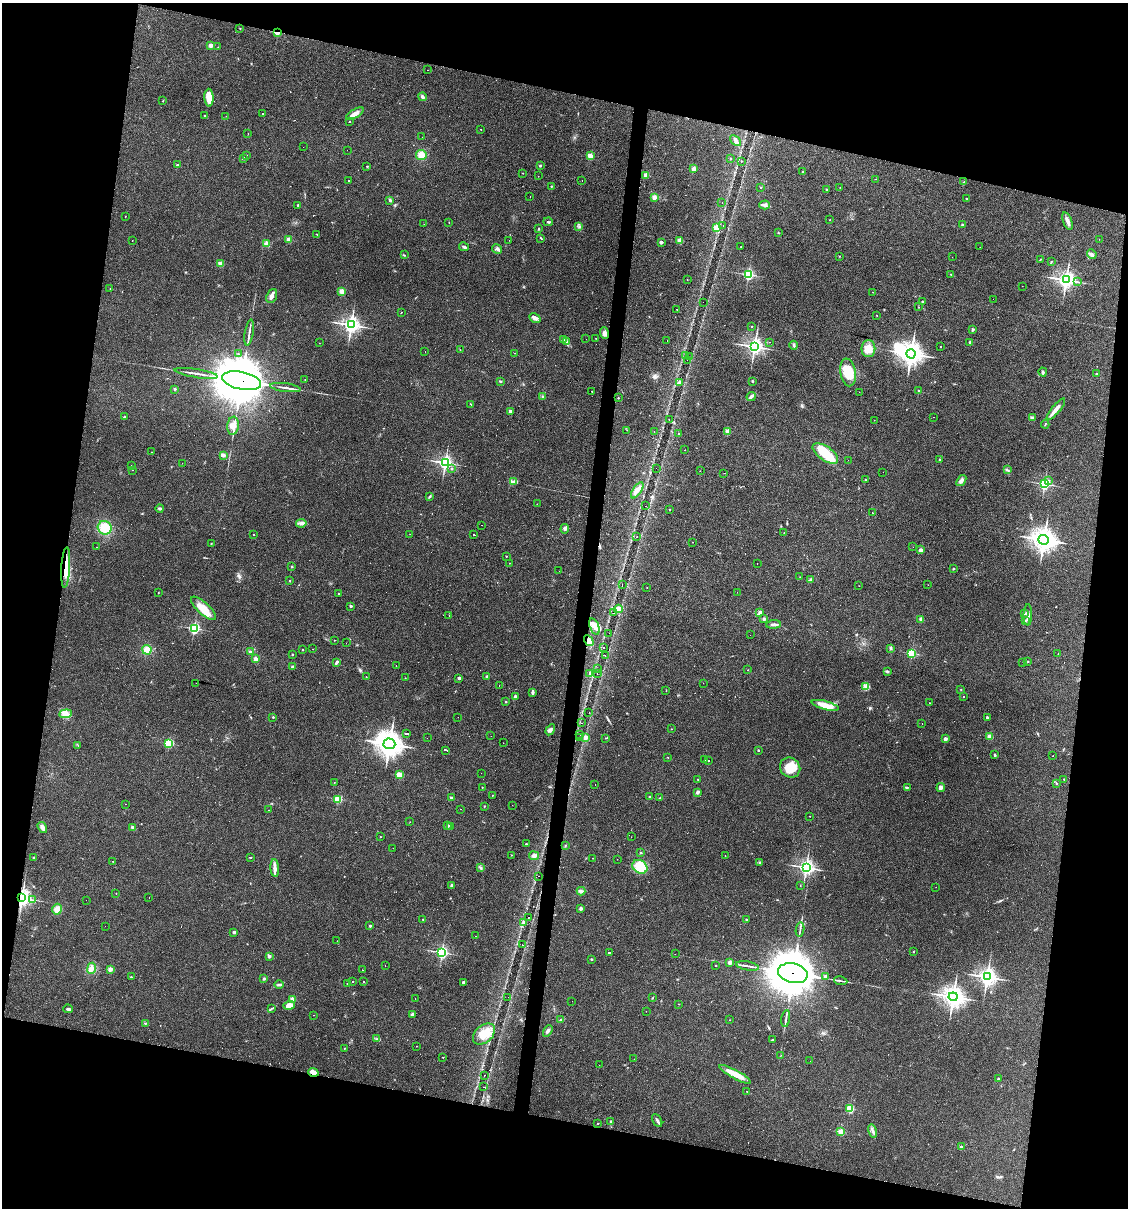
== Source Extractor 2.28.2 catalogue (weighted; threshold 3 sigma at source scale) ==
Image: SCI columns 113-4616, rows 1-4824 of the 4845 x 4824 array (HDU 1 of 3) = the unmasked area's bounding box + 8 px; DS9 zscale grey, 4 x 4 block average (1 PNG px = mean of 4 x 4 image px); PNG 1130 x 1210 px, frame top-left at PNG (2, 3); each listed source drawn as its Kron ellipse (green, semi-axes under 4 px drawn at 4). Shown black and unused: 25% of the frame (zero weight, under 3 of 4 exposures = <1% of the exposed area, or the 3 px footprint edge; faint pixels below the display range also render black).
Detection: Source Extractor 2.28.2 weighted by HDU 2 'WHT'. Background 0.0911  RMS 0.0055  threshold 0.0247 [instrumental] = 3 sigma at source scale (4.5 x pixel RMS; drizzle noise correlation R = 1.50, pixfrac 1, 0.05/0.05 arcsec/px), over >= 5 px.
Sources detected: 514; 3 too faint to see at this stretch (4 x 4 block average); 3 inside a brighter object's white glare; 51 cosmic-ray / hot-pixel residue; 1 long thin detection or spike segment (spike, bleed or trail) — neither listed nor drawn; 4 coinciding with a brighter row at this scale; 18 inside a brighter listed object's ellipse — not listed separately; the other 434 listed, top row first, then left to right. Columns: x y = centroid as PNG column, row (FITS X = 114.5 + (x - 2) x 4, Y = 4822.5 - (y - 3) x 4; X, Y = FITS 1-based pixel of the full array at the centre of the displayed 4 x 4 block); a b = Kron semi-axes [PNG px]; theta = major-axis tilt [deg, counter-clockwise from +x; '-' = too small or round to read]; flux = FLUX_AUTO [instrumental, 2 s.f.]
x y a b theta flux
240 28 2 2 - 2.9
277 33 2 2 - 45
211 45 2 2 - 70
218 47 2 2 - 2.1
427 70 2 2 - 2.5
422 97 4 3 - 8.5
209 98 9 4 -87 49
163 101 2 2 - 2.7
263 114 2 2 - 120
355 114 10 4 30 23
205 116 2 2 - 1.4
226 116 2 2 - 0.97
349 122 2 2 - 54
481 129 2 2 - 2.3
248 133 2 2 - 0.84
422 137 2 2 - 0.56
735 141 6 2 -42 7.2
303 147 2 2 - 0.36
347 150 2 2 - 0.51
421 155 5 5 - 30
247 156 2 2 - 1.1
590 156 2 2 - 120
243 158 2 2 - 20
730 159 2 2 - 5
741 161 2 2 - 2.4
177 165 2 2 - 14
367 166 2 2 - 4.6
540 166 2 2 - 3.5
694 169 2 2 - 71
802 172 2 2 - 3.7
523 173 2 2 - 2.4
646 175 2 2 - 67
538 176 2 2 - 1.4
876 179 2 2 - 0.88
582 180 2 2 - 1.1
349 181 2 2 - 2.6
964 182 2 2 - 1.8
551 186 2 2 - 2.1
761 187 2 2 - 1.3
840 187 2 2 - 0.87
827 189 2 2 - 8.9
530 197 2 2 - 0.94
654 197 2 2 - 74
966 199 2 2 - 6
390 200 3 2 - 6.3
722 203 2 2 - 0.83
298 205 2 2 - 2
765 205 5 4 - 9.7
125 216 2 2 - 1.7
830 220 2 2 - 3.1
1067 221 9 3 -70 18
548 222 5 2 - 3.9
449 223 2 2 - 0.78
424 224 2 2 - 0.42
963 225 2 2 - 21
579 226 2 2 - 2.5
723 226 2 2 - 1.9
717 228 2 2 - 200
539 229 3 2 - 2.6
778 232 2 2 - 1
317 234 2 2 - 1.3
541 238 3 2 - 2.5
289 239 2 2 - 74
1099 239 2 2 - 0.48
132 240 2 2 - 0.63
509 240 2 2 - 0.41
679 240 2 2 - 100
661 242 2 2 - 33
266 244 4 3 - 6.7
464 247 5 2 - 6.4
741 247 2 2 - 0.82
980 247 2 2 - 0.73
497 249 5 3 - 8.3
1092 254 5 3 - 9.7
404 255 2 2 - 2.5
839 256 2 2 - 1.1
952 257 2 2 - 0.41
1040 259 3 2 - 1.9
1051 262 3 2 - 2
220 264 2 2 - 90
748 274 2 2 - 550
951 274 2 2 - 1.8
687 279 2 2 - 0.8
1066 280 3 3 - 1300
1078 282 2 2 - 1.4
1022 286 2 2 - 0.59
110 289 2 2 - 0.82
342 291 2 2 - 120
873 292 2 2 - 0.9
272 296 7 5 68 12
993 299 2 2 - 2.7
703 302 2 2 - 1.3
922 302 3 2 - 1.9
919 307 2 2 - 0.77
677 309 2 2 - 58
401 312 2 2 - 1.2
877 316 2 2 - 1.4
535 318 6 3 -32 12
351 325 3 3 - 1300
752 327 2 2 - 6.1
973 330 3 3 - 3.7
249 333 13 2 80 11
605 333 6 3 -71 18
596 338 2 2 - 0.73
586 339 2 2 - 0.54
564 340 3 3 - 4.9
667 341 2 2 - 10
567 342 3 3 - 6
770 342 2 2 - 0.89
970 342 2 2 - 5.1
319 343 2 2 - 0.61
794 345 4 2 - 4.2
941 346 2 2 - 3.3
754 347 3 3 - 1200
868 349 8 7 - 34
460 350 2 2 - 0.91
425 352 2 2 - 19
514 353 2 2 - 0.66
238 354 2 2 - 2
911 354 5 4 - 2400
685 356 2 2 - 0.49
690 357 2 2 - 0.9
687 360 2 2 - 1
848 372 14 7 -80 86
1043 372 4 2 - 4
196 373 22 2 -9 17
1096 374 2 2 - 14
305 380 2 2 - 1.7
242 381 20 8 -12 32000
500 381 2 2 - 3.5
752 381 2 2 - 13
679 382 3 2 - 9.8
285 388 15 2 -7 13
175 389 2 2 - 10
919 390 2 2 - 7.5
592 391 2 2 - 0.81
859 392 2 2 - 0.91
751 396 5 3 - 6.3
543 397 3 2 - 4.3
618 398 2 2 - 3.7
471 404 2 2 - 2.7
1056 409 13 3 50 23
510 411 2 2 - 23
124 417 3 2 - 3.6
934 417 2 2 - 0.61
1032 418 4 3 - 4.6
669 419 2 2 - 2.3
874 420 2 2 - 0.77
1045 424 4 2 - 2.4
233 426 9 5 84 36
627 430 2 2 - 0.85
654 431 2 2 - 1
727 432 2 2 - 100
679 434 2 2 - 1.4
685 450 2 2 - 0.69
151 452 2 2 - 0.59
825 453 15 7 -35 100
223 455 3 2 - 9.7
848 460 2 2 - 4.3
940 460 2 2 - 13
182 463 2 2 - 0.75
445 463 3 3 - 870
131 466 2 2 - 3.5
452 468 2 2 - 5.7
656 468 2 2 - 0.73
133 470 2 2 - 0.69
1007 470 4 2 - 3.3
700 471 2 2 - 0.83
883 472 2 2 - 1.5
724 473 2 2 - 0.6
865 480 2 2 - 4.7
1048 480 2 2 - 7.1
961 481 6 3 53 10
514 482 4 3 - 8.3
1044 484 2 2 - 570
637 490 9 3 56 16
429 497 3 2 - 3.4
537 504 2 2 - 1.5
646 506 2 2 - 1
160 508 4 3 - 4.9
670 509 2 2 - 3.6
872 513 2 2 - 1.4
301 523 5 3 - 9
481 525 2 2 - 1.5
105 528 7 6 - 59
565 529 4 3 - 7.4
784 532 2 2 - 0.79
254 534 2 2 - 3.6
410 534 2 2 - 0.64
474 535 2 2 - 180
637 537 2 2 - 1.6
1044 540 5 5 - 2600
693 542 2 2 - 0.69
211 543 2 2 - 1.4
96 547 2 2 - 1.6
913 547 2 2 - 0.63
921 550 2 2 - 44
506 556 2 2 - 4.4
509 563 2 2 - 1.7
757 563 2 2 - 9.3
66 567 20 4 87 46
292 567 2 2 - 8.9
953 569 2 2 - 8.9
559 571 2 2 - 0.32
800 577 2 2 - 0.93
811 580 3 3 - 9.8
290 581 2 2 - 4
622 585 2 2 - 3.2
928 585 2 2 - 0.55
859 586 2 2 - 0.78
647 588 2 2 - 2
158 592 2 2 - 1.2
737 592 2 2 - 0.59
339 594 2 2 - 7.3
351 606 2 2 - 12
203 608 16 6 -43 52
618 609 4 3 - 23
760 612 2 2 - 40
613 613 2 2 - 3.3
1024 613 3 2 - 3.4
1028 615 10 3 89 11
449 616 2 2 - 1.4
764 619 2 2 - 6.8
921 619 2 2 - 50
1025 620 2 2 - 2.4
774 624 7 3 5 8.5
594 626 8 4 -70 20
194 628 2 2 - 450
609 633 2 2 - 2.3
750 635 2 2 - 0.68
334 640 2 2 - 1.7
589 641 6 4 -58 16
346 643 2 2 - 0.71
603 648 2 2 - 3.4
890 648 2 2 - 2.3
313 649 2 2 - 0.81
147 650 5 4 - 26
303 650 2 2 - 3.6
250 652 2 2 - 18
912 653 2 2 - 300
292 654 2 2 - 5.9
1058 654 2 2 - 0.85
605 655 2 2 - 1.2
256 659 2 2 - 62
337 662 3 2 - 7.8
1023 662 2 2 - 1.1
1028 662 2 2 - 2.3
396 665 2 2 - 1.4
292 667 2 2 - 21
597 669 2 2 - 1.6
748 670 2 2 - 1.9
887 671 4 2 - 4.2
597 673 2 2 - 1.9
590 674 3 2 - 2.3
366 677 2 2 - 1.3
487 677 3 3 - 3.8
405 678 2 2 - 1.4
459 678 2 2 - 26
196 683 2 2 - 0.57
703 683 2 2 - 0.55
499 685 2 2 - 0.94
865 687 2 2 - 3.2
961 689 2 2 - 1.9
666 690 2 2 - 1
533 692 3 2 - 14
515 696 2 2 - 31
963 696 2 2 - 3.5
506 702 2 2 - 5.3
929 703 2 2 - 0.89
825 705 14 4 -15 54
589 712 2 2 - 0.66
66 714 6 3 6 11
273 717 2 2 - 3.4
458 717 2 2 - 0.63
987 717 2 2 - 18
581 723 2 2 - 1.6
922 724 2 2 - 0.5
671 729 2 2 - 0.99
550 730 6 3 56 8.2
406 733 3 2 - 120
580 735 2 2 - 2.1
491 736 2 2 - 3.2
990 736 2 2 - 74
586 737 2 2 - 49
427 738 2 2 - 3.6
579 738 2 2 - 1.6
605 738 2 2 - 1.3
945 739 2 2 - 36
169 743 2 2 - 300
503 743 2 2 - 0.97
389 744 6 5 - 3200
78 745 2 2 - 1.5
446 750 4 2 - 160
758 750 2 2 - 8
995 755 3 2 - 3
1053 756 2 2 - 1.6
668 757 2 2 - 1
705 760 2 2 - 0.88
709 760 2 2 - 46
790 768 10 9 - 63
481 773 2 2 - 0.46
400 775 3 3 - 6.4
698 779 3 2 - 1.8
1064 779 2 2 - 3.7
334 783 2 2 - 2
1056 783 3 2 - 2.6
595 784 2 2 - 0.57
482 787 2 2 - 2.9
907 787 2 2 - 2.2
941 788 4 4 - 9.2
698 792 4 2 - 7.4
492 795 2 2 - 1.7
650 797 2 2 - 19
451 798 2 2 - 19
660 798 2 2 - 11
338 799 2 2 - 230
125 804 2 2 - 0.58
512 805 2 2 - 0.59
484 806 2 2 - 2.5
460 809 2 2 - 37
269 810 2 2 - 0.69
810 816 2 2 - 2.5
410 822 2 2 - 0.74
448 826 2 2 - 19
451 826 2 2 - 0.58
42 827 6 3 -56 14
132 827 2 2 - 21
380 837 2 2 - 3.9
631 837 2 2 - 0.6
526 844 2 2 - 9.5
565 846 2 2 - 1.4
393 848 2 2 - 0.68
641 853 2 2 - 2.7
511 855 2 2 - 1.3
725 855 2 2 - 0.72
534 856 5 3 - 9
33 857 2 2 - 5
250 857 3 2 - 1.9
593 858 2 2 - 1.1
617 859 2 2 - 0.58
112 861 2 2 - 0.81
759 862 3 3 - 3.1
640 867 8 6 -34 76
806 867 3 3 - 960
275 868 9 4 -85 14
480 868 2 2 - 2.5
539 876 2 2 - 4.1
451 885 3 2 - 5.1
800 886 2 2 - 1.1
936 887 2 2 - 0.49
581 891 4 3 - 5.7
116 893 2 2 - 1.6
22 898 3 3 - 1400
149 898 2 2 - 1.8
33 900 2 2 - 1.5
86 900 2 2 - 0.46
581 908 2 2 - 27
57 909 5 5 - 23
528 917 2 2 - 2
423 919 2 2 - 3.5
746 919 2 2 - 8.9
523 923 3 2 - 4.2
105 926 2 2 - 0.54
370 926 2 2 - 15
800 929 7 2 82 6.4
234 932 2 2 - 22
476 936 2 2 - 0.75
337 941 2 2 - 0.43
522 945 2 2 - 0.84
442 952 2 2 - 730
913 952 2 2 - 3.9
609 953 4 2 - 99
675 954 2 2 - 0.77
269 956 2 2 - 32
591 959 2 2 - 2.6
730 962 2 2 - 46
385 966 2 2 - 0.72
715 966 2 2 - 3.4
747 966 12 2 -10 10
92 968 5 3 - 12
110 969 2 2 - 72
362 970 2 2 - 2.4
793 973 15 9 -13 17000
825 976 2 2 - 33
131 977 2 2 - 8.2
987 977 4 3 - 1200
264 979 2 2 - 17
353 981 2 2 - 1.4
363 981 2 2 - 1.1
841 981 7 2 -9 6.5
463 982 2 2 - 19
347 984 2 2 - 1.4
279 985 5 2 - 6.8
508 997 2 2 - 0.54
953 997 4 4 - 2000
415 998 2 2 - 0.64
652 998 2 2 - 2.3
292 999 2 2 - 80
572 1001 2 2 - 6.1
679 1004 2 2 - 1.2
289 1005 6 3 18 28
68 1009 5 2 - 5.7
271 1009 2 2 - 1.4
646 1011 2 2 - 0.9
412 1014 4 3 - 10
313 1015 2 2 - 0.72
561 1019 2 2 - 1.7
786 1019 8 2 82 6.9
730 1020 2 2 - 2.2
145 1023 4 2 - 2.2
548 1031 6 3 60 8.6
484 1034 13 8 42 53
376 1039 3 2 - 3.3
772 1040 3 2 - 2.5
416 1046 2 2 - 0.86
344 1048 2 2 - 2.9
781 1055 2 2 - 0.91
443 1058 2 2 - 1.9
634 1059 2 2 - 3.8
810 1061 2 2 - 1.8
599 1065 2 2 - 0.68
313 1072 5 3 - 23
735 1074 18 4 -28 50
484 1075 2 2 - 1.5
998 1079 2 2 - 15
483 1087 2 2 - 1.2
747 1091 2 2 - 1.3
850 1109 2 2 - 250
657 1120 7 2 -60 6.9
610 1121 2 2 - 7
598 1123 2 2 - 5.4
873 1131 6 2 -75 6.5
841 1132 2 2 - 150
961 1147 2 2 - 12
Overlapping masked pixels (flux is a lower limit): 7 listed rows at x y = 277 33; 242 381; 66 567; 589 641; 22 898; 793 973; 313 1072
Diffuse or blended objects may show on this block-average render without a row.